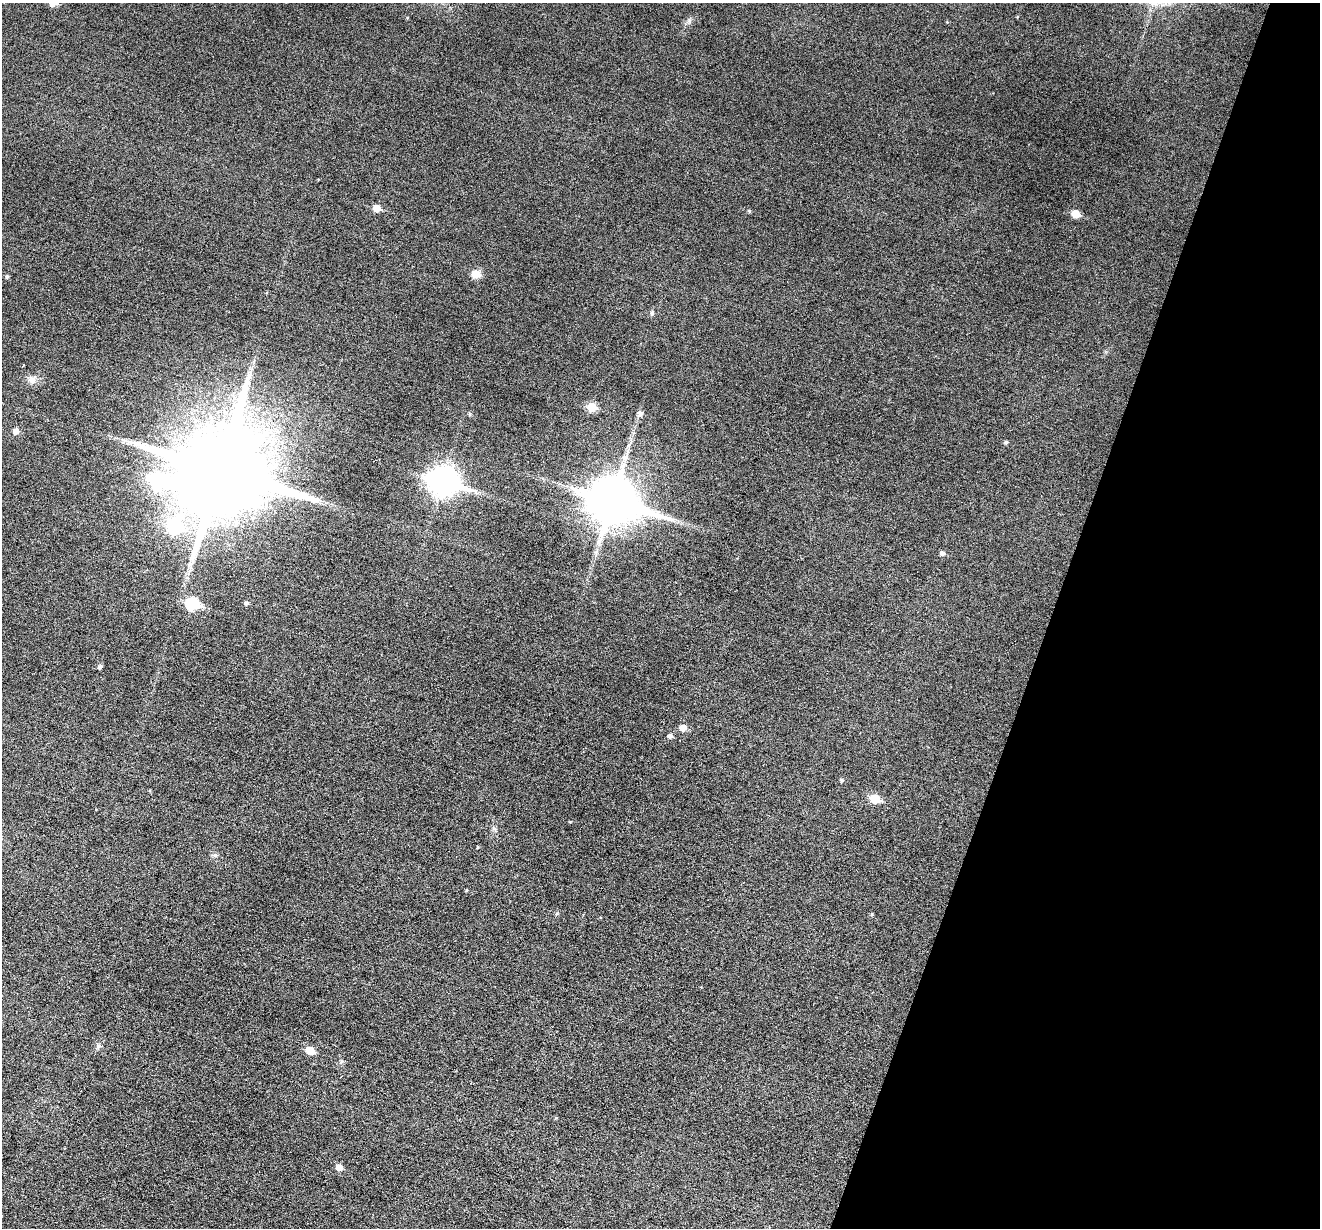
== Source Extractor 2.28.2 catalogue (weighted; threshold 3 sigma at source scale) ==
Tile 8 of 4 x 4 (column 4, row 2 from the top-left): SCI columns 3956-5273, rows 2709-3934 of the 5273 x 5289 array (HDU 1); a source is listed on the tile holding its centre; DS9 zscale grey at full resolution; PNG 1322 x 1230 px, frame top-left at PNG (2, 3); no overlay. Shown black and unused: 20% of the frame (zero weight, under 3 of 6 exposures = <1% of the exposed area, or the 3 px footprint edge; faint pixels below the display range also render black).
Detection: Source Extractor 2.28.2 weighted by HDU 2 'WHT'; one run over the whole footprint, this tile lists its part. Background 0.0472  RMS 0.0054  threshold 0.0222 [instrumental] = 3 sigma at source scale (4.09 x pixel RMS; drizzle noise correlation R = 1.36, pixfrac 0.8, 0.05/0.05 arcsec/px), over >= 5 px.
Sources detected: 37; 1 inside a brighter object's white glare — not listed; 1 inside a brighter listed object's ellipse — not listed separately; the other 35 listed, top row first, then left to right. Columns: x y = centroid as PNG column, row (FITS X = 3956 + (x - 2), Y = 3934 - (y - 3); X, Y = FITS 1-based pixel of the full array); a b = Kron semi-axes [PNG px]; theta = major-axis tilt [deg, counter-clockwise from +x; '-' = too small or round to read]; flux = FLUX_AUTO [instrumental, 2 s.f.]
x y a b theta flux
53 3 6 6 - 6.8
689 20 6 6 - 1.3
377 208 6 5 - 6.8
749 211 5 4 - 0.6
1075 214 6 5 - 10
475 274 6 6 - 9.1
7 276 5 5 - 0.95
652 313 7 5 88 0.94
23 365 3 2 - 0.5
32 380 12 9 -24 3.2
592 407 6 5 - 15
640 413 6 6 - 2.3
469 414 6 4 90 0.65
16 431 6 5 - 3.6
1006 442 5 4 - 0.82
625 458 15 6 66 3.3
220 470 23 23 - 11000
159 480 52 41 -53 140
443 481 13 9 -17 510
613 500 18 13 -17 2200
942 553 6 5 - 1.5
193 603 7 6 - 43
246 603 5 5 - 1.3
100 666 5 5 - 1.2
683 728 6 6 - 4.8
670 736 5 5 - 1.7
842 780 5 4 - 0.8
875 799 6 5 - 16
477 847 4 2 - 0.35
215 855 6 6 - 1.2
583 914 3 3 - 0.39
872 914 5 4 - 0.54
98 1046 8 7 - 1.5
310 1050 6 5 - 10
339 1167 6 5 - 4.2
Isophote crosses this tile's border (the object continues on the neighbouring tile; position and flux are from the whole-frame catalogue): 1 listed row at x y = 53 3